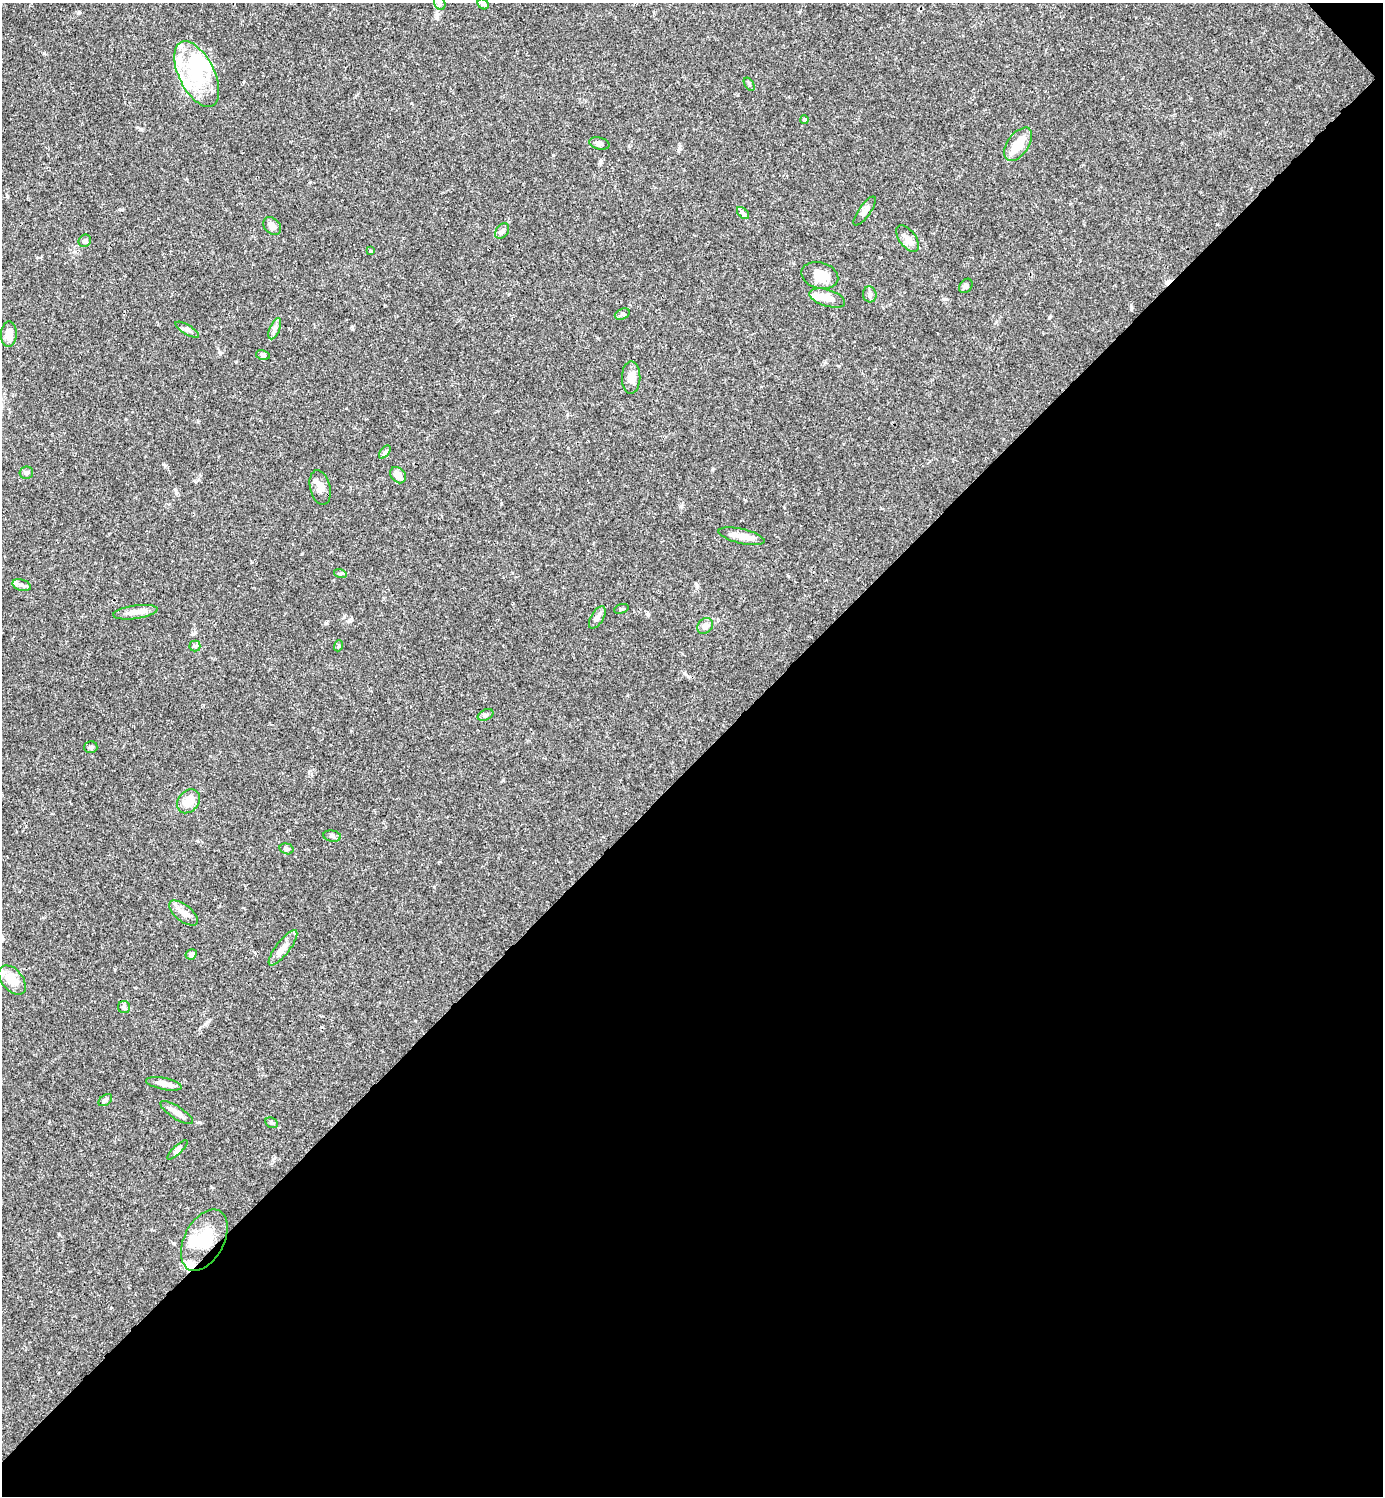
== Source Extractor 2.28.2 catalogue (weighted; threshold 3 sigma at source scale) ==
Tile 12 of 4 x 4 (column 4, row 3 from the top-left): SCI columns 4442-5822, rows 1495-2988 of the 5979 x 5980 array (HDU 1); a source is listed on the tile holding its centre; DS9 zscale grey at full resolution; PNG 1385 x 1498 px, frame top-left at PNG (2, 3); each listed source drawn as its Kron ellipse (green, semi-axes under 4 px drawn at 4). Shown black and unused: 49% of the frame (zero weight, under 3 of 4 exposures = <1% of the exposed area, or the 3 px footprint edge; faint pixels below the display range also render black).
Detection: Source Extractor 2.28.2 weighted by HDU 2 'WHT'; one run over the whole footprint, this tile lists its part. Background 0.0382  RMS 0.0026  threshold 0.0119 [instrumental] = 3 sigma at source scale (4.5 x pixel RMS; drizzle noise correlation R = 1.50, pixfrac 1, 0.05/0.05 arcsec/px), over >= 5 px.
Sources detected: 64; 4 inside a brighter object's white glare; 1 cosmic-ray / hot-pixel residue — neither listed nor drawn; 6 inside a brighter listed object's ellipse — not listed separately; the other 53 listed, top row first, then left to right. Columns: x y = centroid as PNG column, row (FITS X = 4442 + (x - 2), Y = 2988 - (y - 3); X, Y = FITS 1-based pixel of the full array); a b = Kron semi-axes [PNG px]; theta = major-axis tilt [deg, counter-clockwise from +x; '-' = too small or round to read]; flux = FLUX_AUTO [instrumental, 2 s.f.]
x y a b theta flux
440 3 7 5 -62 0.59
483 4 6 5 - 0.43
197 74 35 17 -63 13
749 84 7 4 -54 0.36
805 120 4 4 - 0.45
599 143 10 6 -14 0.91
1018 144 19 10 55 4.9
865 211 17 6 54 1.2
743 213 7 4 -45 0.55
272 226 10 7 -49 1.4
502 231 8 6 55 0.85
907 238 15 8 -53 1.9
85 241 7 5 47 0.71
371 251 4 3 - 0.25
820 276 19 13 -15 4.2
966 286 8 6 49 0.82
870 294 8 6 -76 0.8
827 298 18 8 -17 2.5
622 314 8 5 25 0.52
275 329 11 5 67 0.94
187 330 13 4 -30 0.92
9 334 13 8 86 2.9
263 355 7 4 -12 0.53
631 377 16 9 89 2.2
385 452 7 4 53 0.48
26 473 7 6 - 0.65
398 475 9 7 -48 2.1
320 487 18 10 -76 2.1
741 536 23 7 -13 2.7
340 573 6 4 -18 0.35
22 585 9 5 -18 0.79
621 609 7 4 18 0.4
135 612 22 6 8 2.1
597 617 12 6 58 1.4
705 626 9 7 43 1.2
195 646 5 5 - 0.51
338 646 5 3 - 0.29
486 715 8 5 27 0.54
91 747 6 6 - 0.52
188 801 13 10 52 3
332 836 9 5 -9 0.62
287 849 7 5 -17 0.54
183 913 17 8 -39 2.1
283 948 21 7 52 1.9
191 954 6 5 - 0.74
12 980 17 10 -49 4.5
124 1007 6 6 - 0.54
164 1084 18 6 -11 2
105 1100 8 5 37 0.52
177 1113 19 6 -33 1.8
272 1123 6 5 - 0.51
177 1150 13 4 43 0.69
204 1240 33 19 62 11
Isophote crosses this tile's border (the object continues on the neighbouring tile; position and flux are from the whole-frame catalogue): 1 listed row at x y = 440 3
Unlisted compact peaks at least as high as the median listed source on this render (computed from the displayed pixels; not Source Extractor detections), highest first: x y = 503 780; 199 1122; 1131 307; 163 464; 681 506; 59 1234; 553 155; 44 53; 220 353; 352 327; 193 634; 788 576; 648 614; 712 470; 79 12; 1049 318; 236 362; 205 1024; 302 554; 684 673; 141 129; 697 586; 1217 224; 252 562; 679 148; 946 299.